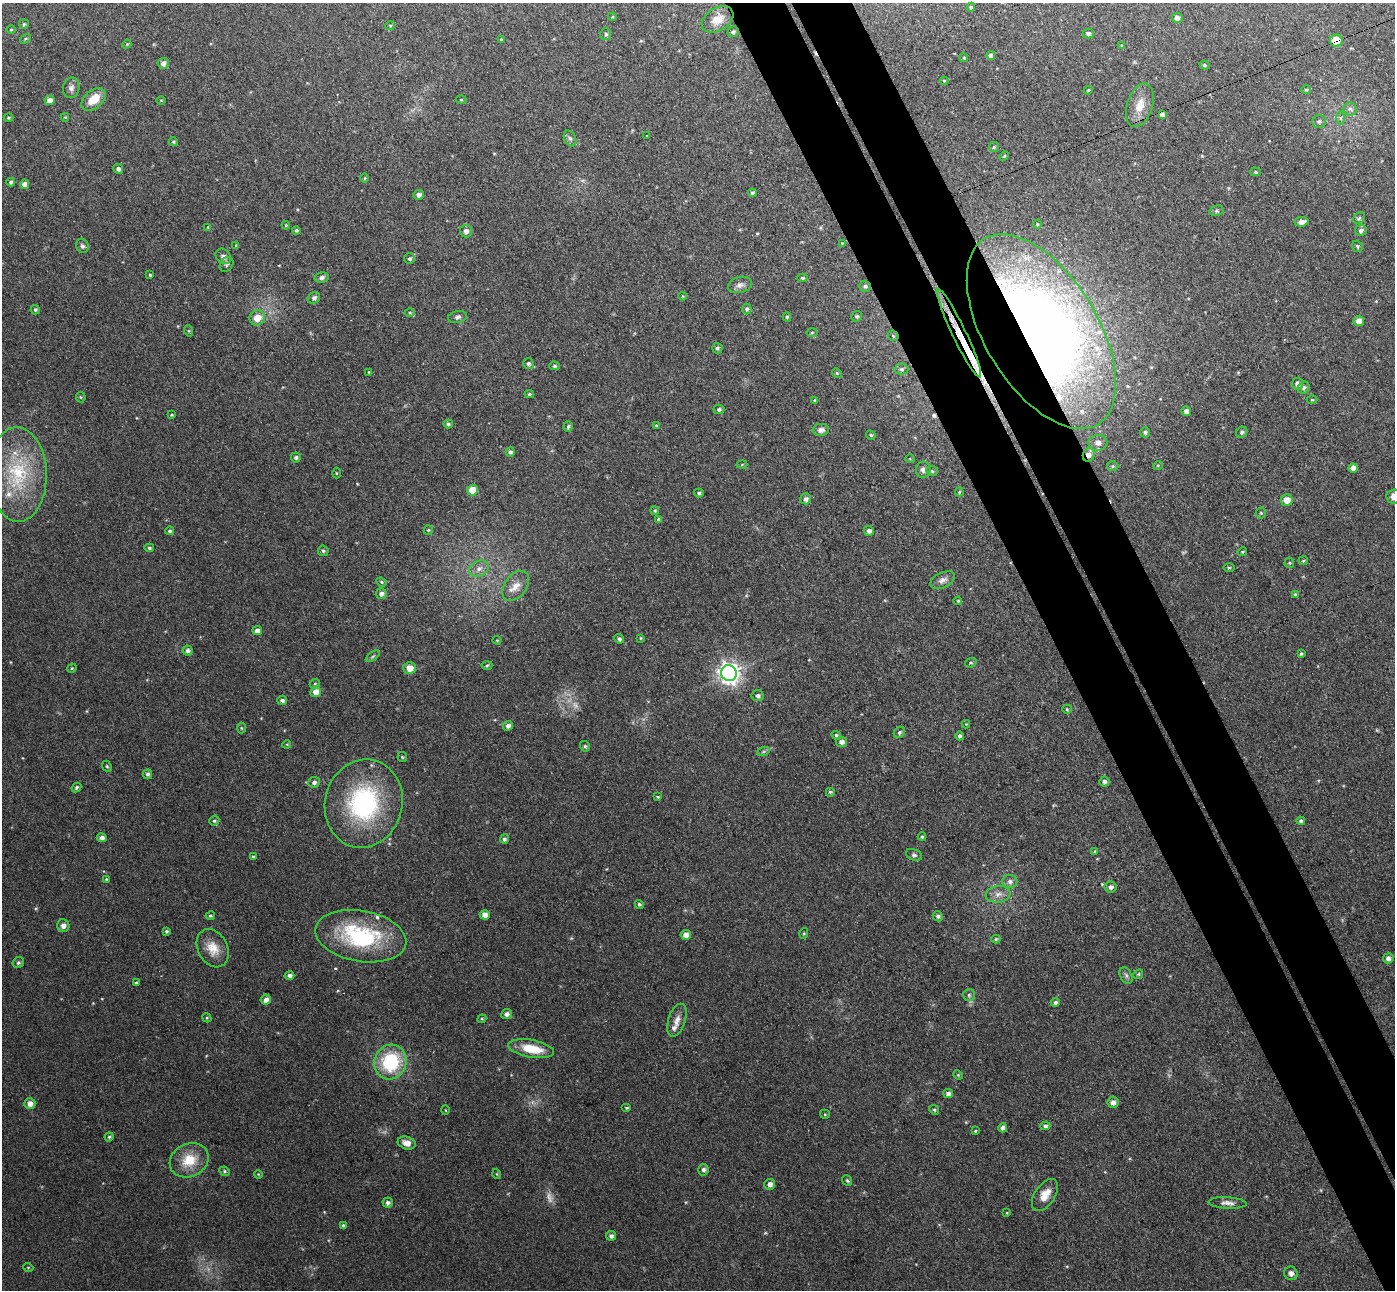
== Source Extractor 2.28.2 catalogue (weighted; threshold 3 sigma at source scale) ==
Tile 6 of 4 x 4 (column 2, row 2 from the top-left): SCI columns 1448-2840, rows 2756-4043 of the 5678 x 5642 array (HDU 1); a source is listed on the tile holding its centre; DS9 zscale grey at full resolution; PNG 1397 x 1292 px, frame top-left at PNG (2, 3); each listed source drawn as its Kron ellipse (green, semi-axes under 4 px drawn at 4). Shown black and unused: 8% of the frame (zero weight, under 3 of 4 exposures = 5% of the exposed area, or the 3 px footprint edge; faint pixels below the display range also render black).
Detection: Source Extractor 2.28.2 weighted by HDU 2 'WHT'; one run over the whole footprint, this tile lists its part. Background 0.0901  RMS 0.0082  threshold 0.0367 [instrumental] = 3 sigma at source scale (4.5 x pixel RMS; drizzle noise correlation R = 1.50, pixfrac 1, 0.05/0.05 arcsec/px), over >= 5 px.
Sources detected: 255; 2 too faint to see at this stretch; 1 cosmic-ray / hot-pixel residue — neither listed nor drawn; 8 inside a brighter listed object's ellipse — not listed separately; the other 244 listed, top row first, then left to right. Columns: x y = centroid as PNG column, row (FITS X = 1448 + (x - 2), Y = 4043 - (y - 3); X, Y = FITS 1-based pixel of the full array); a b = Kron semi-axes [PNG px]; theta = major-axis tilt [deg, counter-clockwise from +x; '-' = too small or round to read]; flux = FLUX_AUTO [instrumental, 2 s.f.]
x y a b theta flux
971 7 4 4 - 1.6
612 17 4 4 - 0.86
1177 18 5 5 - 3.9
717 19 17 11 32 11
24 24 5 5 - 1.1
390 26 4 4 - 1
11 30 5 3 - 0.9
733 32 6 5 - 1.8
1088 33 5 5 - 2.3
606 34 6 5 - 1.7
25 39 6 3 31 1
501 40 4 3 - 1
1336 41 6 6 - 15
127 44 5 3 - 0.78
1122 45 4 3 - 0.8
991 55 4 4 - 3.9
964 58 4 3 - 0.71
163 63 5 5 - 3.7
1204 65 5 4 - 1.3
944 81 4 4 - 0.72
71 88 10 8 78 3.6
1088 90 4 4 - 0.72
1306 90 4 4 - 1
94 99 14 9 41 14
50 100 5 5 - 5.7
161 100 5 3 - 0.66
461 100 5 3 - 0.73
1140 105 22 12 72 14
1350 109 6 6 - 2.3
1162 114 4 4 - 2.8
65 117 4 4 - 0.73
8 118 5 3 - 0.98
1341 118 7 4 -90 1.6
1319 121 7 6 - 2
647 136 3 3 - 0.75
570 138 8 5 -62 2.4
173 142 5 4 - 1.1
994 147 5 5 - 1.2
1004 156 5 4 - 0.97
118 169 5 4 - 3
1256 172 5 4 - 1.2
365 178 5 3 - 0.7
11 182 4 4 - 1.8
24 184 4 4 - 5.2
752 193 4 4 - 2
418 195 5 5 - 3.3
1216 211 7 5 11 1.4
1359 218 6 5 - 1.5
1301 222 7 5 10 4.8
1037 224 4 3 - 0.75
286 225 4 4 - 0.95
208 227 3 3 - 0.62
296 230 4 4 - 1.2
1361 230 6 5 - 2.4
466 231 6 6 - 3.4
842 243 4 4 - 0.75
236 245 4 3 - 0.98
82 246 7 6 - 2.3
1357 246 6 5 - 1.5
223 256 8 6 -46 3.3
410 259 5 5 - 1.6
227 264 8 6 53 2
150 275 4 4 - 0.99
321 277 7 5 12 2.6
802 278 5 4 - 1.2
740 285 12 8 15 4
865 286 6 5 - 1.9
683 296 4 4 - 0.72
314 298 6 5 - 2.2
747 309 5 4 - 1.7
35 310 5 4 - 1.5
410 312 5 3 - 0.99
857 316 5 5 - 1.4
458 317 9 6 10 2.4
787 317 4 4 - 1.2
257 318 8 7 - 11
1359 321 5 5 - 5.6
189 331 6 4 -71 1
1041 331 109 56 -58 870
812 333 5 3 - 0.88
959 333 49 7 -64 22
893 336 6 4 -46 1.2
717 348 5 5 - 1.7
528 364 5 5 - 2.1
554 366 5 4 - 1.2
901 369 7 5 -1 2
369 372 4 4 - 0.98
837 373 5 4 - 1
1297 384 6 6 - 3.5
1304 388 6 5 - 2.2
529 394 4 4 - 1.2
81 397 5 5 - 1
1312 400 5 3 - 0.85
815 401 4 3 - 1.6
719 409 5 5 - 1.8
1186 411 5 4 - 2.8
171 415 4 3 - 0.86
448 424 5 4 - 1.4
656 425 3 3 - 0.84
568 427 5 4 - 1.7
821 430 8 6 3 3.9
1145 432 5 5 - 1.6
1242 432 6 5 - 1.8
871 435 5 4 - 1.4
1098 443 9 8 - 4.5
510 452 4 4 - 1.9
1089 455 7 5 73 6.1
296 457 5 5 - 1.7
910 459 5 3 - 0.66
742 465 5 3 - 0.82
1158 465 5 3 - 0.7
1113 466 6 5 - 1.4
1353 468 4 4 - 4.3
923 470 8 7 - 3.4
932 471 5 5 - 1.4
336 473 5 3 - 0.72
18 474 47 29 -89 64
472 490 5 5 - 16
959 492 4 4 - 0.89
699 493 5 4 - 1.4
1394 496 7 7 - 6.2
806 499 5 5 - 3
1287 500 6 5 - 8.2
655 511 4 4 - 1.2
1261 513 5 5 - 1.1
659 519 4 3 - 1.7
428 530 5 4 - 0.97
170 531 4 4 - 1.6
869 531 5 5 - 3
149 548 5 4 - 1.3
323 551 5 5 - 1.6
1242 552 5 3 - 0.85
1303 561 5 4 - 0.94
1289 563 5 5 - 1.1
1229 568 5 3 - 0.93
479 569 10 7 23 4.9
942 580 13 7 26 4.4
381 582 5 4 - 1.2
516 586 17 11 52 9.4
381 594 5 5 - 3.4
1295 594 4 3 - 0.78
958 601 4 3 - 0.93
257 631 5 4 - 4.4
641 638 4 4 - 0.74
619 639 5 4 - 1.9
497 640 4 4 - 0.76
188 651 5 5 - 2.1
1301 654 4 3 - 1.2
373 656 8 4 35 1.4
971 663 6 4 18 1.3
487 665 5 3 - 0.96
72 668 5 4 - 0.78
409 668 6 6 - 8.2
729 673 8 7 - 540
315 684 5 4 - 1.2
316 692 5 5 - 8.2
758 696 6 5 - 2.4
282 700 5 4 - 2.1
1067 709 5 4 - 1
966 724 4 4 - 0.69
508 726 5 5 - 2.7
241 728 5 3 - 0.86
899 732 6 5 - 1.8
836 735 5 4 - 1.5
959 736 4 4 - 2.3
841 742 5 5 - 3.6
287 744 4 3 - 0.71
585 746 5 5 - 1.4
763 752 6 4 19 1.5
402 757 5 4 - 0.94
107 766 6 4 -67 1.2
147 774 5 4 - 2.3
314 782 6 5 - 2.8
1104 782 5 5 - 2.5
76 787 5 4 - 1.8
830 792 5 5 - 1.3
658 797 3 3 - 0.81
364 803 44 38 76 110
214 821 5 4 - 1.4
1301 821 4 4 - 1.8
922 837 4 4 - 1.2
102 838 5 4 - 3.3
504 839 5 4 - 1.7
1095 851 4 4 - 0.84
914 855 8 5 -21 1.9
253 857 4 3 - 1.2
106 879 4 4 - 1.2
1010 881 7 6 - 3.4
1111 887 6 5 - 3.3
998 894 12 8 8 5.7
639 904 5 4 - 1.3
485 915 5 5 - 5.6
210 916 4 4 - 1.1
938 916 5 5 - 2.2
63 926 6 6 - 4.7
166 931 4 4 - 1.2
804 933 5 3 - 0.85
686 935 5 5 - 5.5
361 936 46 25 -10 82
996 939 4 4 - 1.2
213 948 20 14 -62 13
1388 958 5 5 - 3.5
18 963 6 5 - 1.8
1138 974 5 4 - 1.1
289 975 5 4 - 2.9
1126 975 9 5 -64 2.3
136 983 4 3 - 0.98
969 995 6 6 - 1.6
266 1000 5 5 - 4.5
1055 1003 4 4 - 2.4
507 1014 5 5 - 3
207 1018 5 4 - 0.85
482 1019 4 4 - 0.97
677 1020 17 8 72 6.6
531 1049 23 8 -10 21
390 1062 17 16 - 54
958 1075 5 4 - 0.85
948 1094 5 4 - 3.2
1113 1102 6 5 - 3.4
30 1104 5 5 - 5.1
627 1108 5 3 - 1
445 1110 5 3 - 0.71
934 1110 5 4 - 1.2
825 1114 5 4 - 0.94
1045 1126 5 4 - 1.9
1003 1128 4 4 - 4.3
975 1131 4 3 - 0.97
109 1137 4 4 - 1.1
407 1143 9 6 -17 6.4
189 1160 20 16 26 20
703 1170 6 5 - 2.5
225 1171 5 4 - 1.3
258 1174 4 3 - 0.67
497 1174 5 3 - 0.74
847 1181 6 4 -52 1.2
770 1184 5 5 - 4
1045 1195 18 10 57 10
388 1203 5 5 - 2.7
1228 1203 19 6 -3 4.5
1007 1213 4 3 - 0.71
343 1226 4 3 - 2.1
611 1236 5 5 - 2.7
28 1267 5 3 - 0.7
1291 1273 7 6 - 4
Overlapping masked pixels (flux is a lower limit): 6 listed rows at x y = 1336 41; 1162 114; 1041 331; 959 333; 893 336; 1089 455
Isophote crosses this tile's border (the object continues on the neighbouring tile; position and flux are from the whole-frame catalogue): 1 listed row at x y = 1394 496